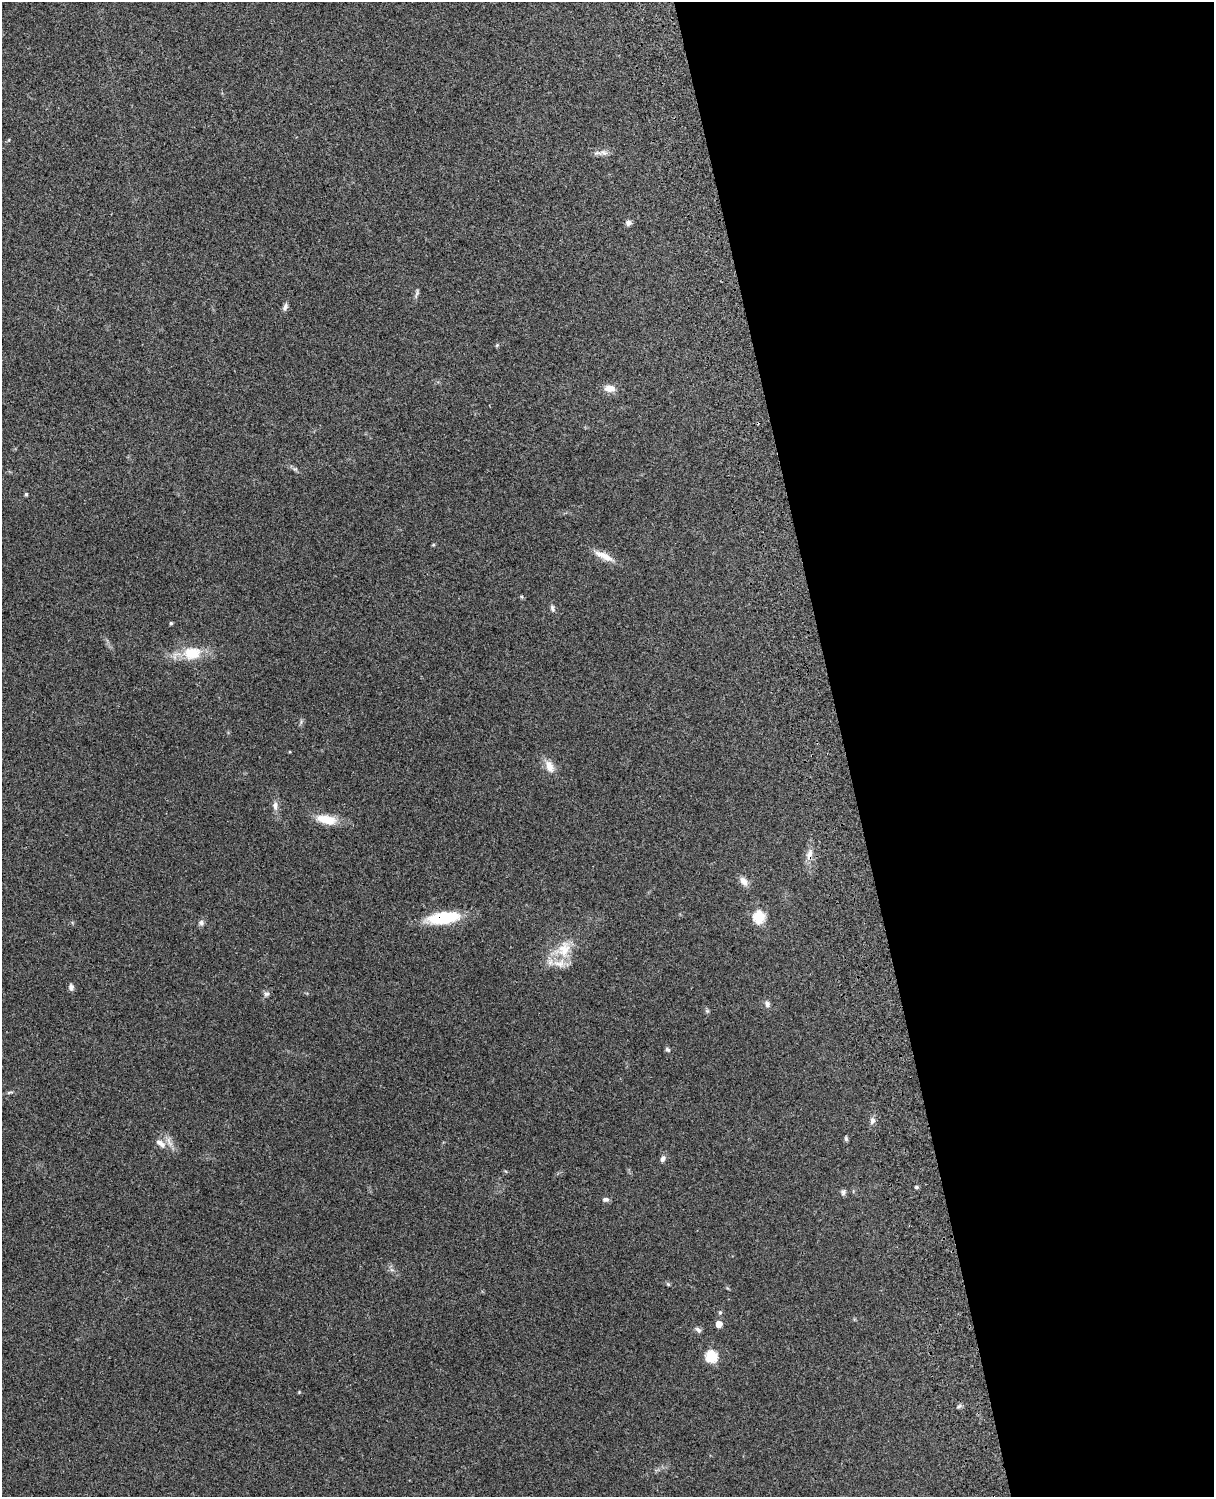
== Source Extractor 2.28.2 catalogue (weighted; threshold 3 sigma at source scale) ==
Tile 8 of 4 x 3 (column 4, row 2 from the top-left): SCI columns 3757-4968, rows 1660-3154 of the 5089 x 4927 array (HDU 1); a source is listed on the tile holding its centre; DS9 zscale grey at full resolution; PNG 1216 x 1499 px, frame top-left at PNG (2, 2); no overlay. Shown black and unused: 31% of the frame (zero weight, under 3 of 4 exposures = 6% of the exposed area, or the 3 px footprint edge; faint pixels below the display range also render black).
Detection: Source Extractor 2.28.2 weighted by HDU 2 'WHT'; one run over the whole footprint, this tile lists its part. Background 0.21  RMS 0.0082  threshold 0.037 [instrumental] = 3 sigma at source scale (4.5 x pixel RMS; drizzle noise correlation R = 1.50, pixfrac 1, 0.05/0.05 arcsec/px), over >= 5 px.
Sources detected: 42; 1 inside a brighter listed object's ellipse — not listed separately; the other 41 listed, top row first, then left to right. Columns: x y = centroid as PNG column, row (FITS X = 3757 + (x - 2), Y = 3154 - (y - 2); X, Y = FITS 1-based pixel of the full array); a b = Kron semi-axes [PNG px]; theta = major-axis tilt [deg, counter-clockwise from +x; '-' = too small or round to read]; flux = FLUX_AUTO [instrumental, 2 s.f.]
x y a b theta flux
604 152 11 7 -29 3.7
628 223 7 6 - 2.7
417 293 16 3 79 1.7
285 307 10 5 72 2.5
497 345 5 4 - 0.91
610 388 13 8 -8 7.4
26 494 4 4 - 1.2
433 545 5 3 - 0.78
604 556 28 8 -26 9.7
552 608 10 5 -78 1.9
171 623 4 4 - 1.1
192 653 21 14 5 23
549 766 18 10 -69 7.9
275 805 11 7 88 3.9
326 820 27 11 -11 15
809 855 15 8 76 6.6
744 881 13 8 -54 4.9
759 917 6 5 - 72
444 918 36 13 7 37
201 923 7 7 - 2.3
564 949 25 19 61 23
71 987 7 5 -84 3.1
266 994 8 6 16 2
767 1004 9 7 -64 2.6
707 1011 5 5 - 1.2
667 1050 7 5 -43 1.6
10 1092 11 3 10 1.4
872 1120 9 7 78 3
846 1139 6 4 -75 1.4
161 1143 16 7 -38 6.2
663 1159 8 5 58 2.6
916 1187 4 4 - 1.6
843 1192 7 6 - 2.1
606 1199 8 6 -1 2.3
668 1284 6 4 -19 0.99
720 1312 5 5 - 1.2
719 1324 5 5 - 9.7
698 1330 10 5 -43 2.1
711 1356 6 6 - 65
299 1392 4 4 - 0.67
959 1406 7 4 36 1.4
Overlapping masked pixels (flux is a lower limit): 2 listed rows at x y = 809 855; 444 918